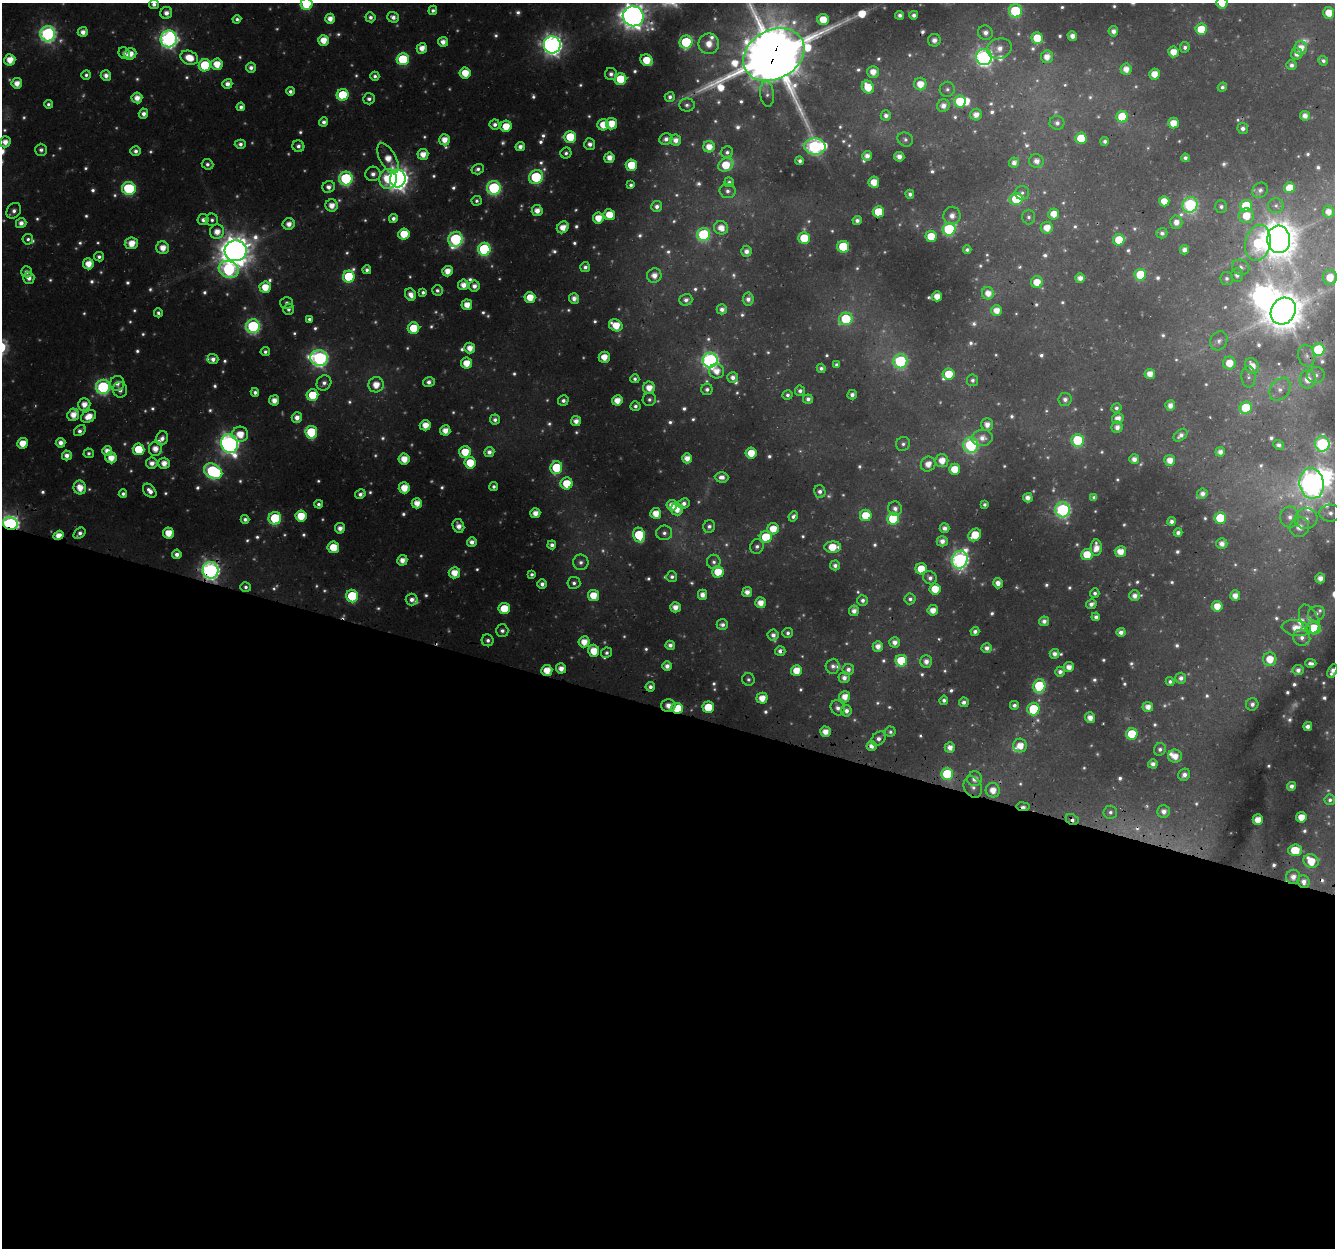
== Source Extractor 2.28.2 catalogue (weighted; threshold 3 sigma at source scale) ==
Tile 14 of 4 x 4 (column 2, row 4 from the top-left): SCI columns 1364-2696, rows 326-1571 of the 5385 x 5585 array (HDU 1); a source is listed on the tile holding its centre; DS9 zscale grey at full resolution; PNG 1337 x 1250 px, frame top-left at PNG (2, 3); each listed source drawn as its Kron ellipse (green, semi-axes under 4 px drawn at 4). Shown black and unused: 43% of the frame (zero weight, under 3 of 4 exposures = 4% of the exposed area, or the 3 px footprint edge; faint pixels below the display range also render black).
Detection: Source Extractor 2.28.2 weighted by HDU 2 'WHT'; one run over the whole footprint, this tile lists its part. Background 0.0364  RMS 0.0059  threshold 0.0264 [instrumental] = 3 sigma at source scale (4.5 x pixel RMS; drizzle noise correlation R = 1.50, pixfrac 1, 0.0396/0.0396 arcsec/px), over >= 5 px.
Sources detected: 930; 205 too faint to see at this stretch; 3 inside a brighter object's white glare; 3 cosmic-ray / hot-pixel residue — neither listed nor drawn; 11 inside a brighter listed object's ellipse — not listed separately; of the other 708, all 500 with FLUX_AUTO >= 2.2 (the completeness limit of this list) listed and drawn (208 fainter detections not listed), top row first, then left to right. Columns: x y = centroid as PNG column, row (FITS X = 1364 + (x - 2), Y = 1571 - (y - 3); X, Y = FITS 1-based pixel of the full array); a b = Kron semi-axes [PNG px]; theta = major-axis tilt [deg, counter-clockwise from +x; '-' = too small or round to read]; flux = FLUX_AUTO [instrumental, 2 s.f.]
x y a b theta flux
1222 3 5 5 - 15
154 4 5 5 - 3.9
307 4 6 6 - 53
433 10 5 4 - 2.6
1015 11 6 6 - 67
166 13 6 6 - 5.3
1329 13 6 5 - 14
900 15 4 4 - 3.3
914 15 4 4 - 3.5
633 16 10 10 - 940
370 17 5 5 - 3.1
393 17 6 5 - 4.4
237 19 4 4 - 2.4
330 19 5 5 - 7.5
823 20 5 5 - 18
1201 29 6 5 - 22
1113 31 5 5 - 4.7
83 32 5 5 - 5.7
985 33 7 7 - 4.8
48 34 7 7 - 220
1072 36 5 5 - 5.3
1037 38 6 5 - 23
169 39 8 8 - 310
323 40 5 5 - 12
934 40 6 6 - 3.8
443 42 5 5 - 6.3
686 42 7 6 - 68
709 44 10 10 - 11
552 45 8 8 - 500
1185 47 5 5 - 2.5
422 48 5 5 - 8.2
999 48 12 10 18 7.8
1301 48 6 6 - 9
1173 52 5 5 - 11
124 53 6 5 - 2.8
130 54 6 5 - 9.2
1297 54 6 5 - 4.4
774 55 32 24 28 5800
984 57 8 8 - 280
1047 57 6 6 - 8.1
189 58 9 6 -22 17
403 59 6 6 - 59
10 60 5 5 - 12
647 60 6 5 - 20
1323 61 5 4 - 2.3
217 64 6 5 - 14
205 65 6 6 - 50
1291 65 5 5 - 3.3
251 67 5 5 - 4.2
1126 69 5 5 - 7.5
873 72 6 6 - 8.8
465 73 5 5 - 17
611 74 6 6 - 3.8
1154 74 5 5 - 11
86 75 5 4 - 2.3
106 75 5 5 - 5.2
375 76 4 4 - 2.6
620 79 6 5 - 35
17 83 5 5 - 8.2
227 84 5 4 - 5.7
920 84 6 6 - 12
868 87 7 5 -58 18
1222 87 5 4 - 2.4
947 89 7 7 - 2.5
290 91 4 4 - 2.8
767 94 13 7 -85 3
343 95 6 6 - 46
670 97 5 5 - 2.9
137 98 5 5 - 8.3
369 99 6 5 - 2.7
960 101 6 6 - 32
48 104 4 4 - 2.3
687 105 8 6 0 2.4
943 106 6 6 - 5.2
241 107 4 4 - 3
143 114 5 4 - 4.4
976 115 6 6 - 6.4
886 116 5 5 - 3.8
1305 116 5 5 - 5.6
1122 117 6 5 - 34
324 122 4 4 - 3.5
1057 123 7 7 - 3.3
1173 123 5 5 - 13
495 124 5 5 - 3.3
611 124 6 5 - 17
603 125 6 5 - 16
506 126 5 5 - 16
1243 128 5 5 - 3.4
570 137 6 5 - 34
1081 138 6 5 - 26
666 139 6 5 - 3.9
905 139 8 7 - 2.5
444 140 6 5 - 9.7
676 140 5 5 - 5.9
1105 141 4 4 - 2.6
5 142 5 5 - 7.4
240 144 5 4 - 3.2
590 144 6 5 - 4.4
298 146 6 5 - 3.3
520 147 5 4 - 4.5
709 147 5 5 - 10
815 147 10 8 -3 200
41 150 6 6 - 2.6
136 151 5 5 - 3.7
727 152 6 5 - 2.3
566 153 5 5 - 2.5
423 154 5 5 - 9.6
867 156 5 5 - 5.5
899 157 5 5 - 5.4
388 158 17 8 -60 14
609 158 5 5 - 8.2
1185 158 4 4 - 2.4
800 161 4 4 - 2.7
1036 161 7 7 - 5.8
1014 163 5 5 - 4.7
208 164 6 5 - 2.8
631 165 5 5 - 29
726 165 8 6 33 21
478 169 6 5 - 2.8
373 174 7 7 - 4.7
536 177 7 6 - 90
346 179 7 7 - 110
388 179 10 9 - 26
398 179 9 8 - 660
729 182 5 4 - 2.4
874 182 5 5 - 12
631 185 4 4 - 2.2
329 187 6 6 - 4.4
129 188 7 6 - 84
494 188 7 7 - 120
1289 188 5 5 - 15
1260 190 8 7 - 3.2
728 191 8 7 - 3.1
1022 193 7 7 - 2.2
910 194 4 4 - 2.9
1016 199 7 6 - 38
477 201 5 4 - 2.2
1164 201 5 5 - 10
332 205 6 6 - 9.1
1190 205 8 7 - 130
657 206 5 5 - 3.9
1221 206 6 6 - 2.4
1246 206 6 6 - 41
1276 206 7 7 - 2.5
14 211 8 6 50 3.8
537 211 5 5 - 7.8
878 212 5 5 - 24
1328 212 6 5 - 6.5
1054 214 5 5 - 11
609 215 5 5 - 18
952 216 9 8 - 5
1246 216 7 7 - 15
1029 217 7 6 - 2.2
393 218 4 4 - 3.1
598 218 5 5 - 13
203 220 5 5 - 4.1
212 220 6 6 - 2.4
857 220 4 4 - 3.5
1176 222 7 6 - 5.7
21 223 5 5 - 5.6
289 224 6 5 - 6.5
563 227 6 5 - 10
721 228 7 6 - 8.9
1047 228 6 6 - 10
949 229 6 6 - 83
217 232 7 7 - 9.7
1162 233 5 5 - 2.6
404 234 5 5 - 21
704 235 6 6 - 96
931 236 5 5 - 18
804 238 5 5 - 30
28 239 5 5 - 2.3
455 239 7 7 - 140
1279 239 14 11 -84 1900
1119 240 6 5 - 23
131 243 6 6 - 13
1258 243 18 12 77 54
843 247 6 6 - 47
163 248 6 6 - 10
484 249 6 6 - 93
967 250 4 4 - 2.2
1185 250 5 4 - 4.9
236 251 11 10 - 1600
746 251 5 5 - 4.8
99 257 5 4 - 2.9
88 264 5 5 - 12
585 267 5 5 - 3.2
1241 267 9 7 -22 3.7
229 269 10 8 -24 140
367 270 4 4 - 2.8
447 271 5 5 - 10
26 272 5 5 - 3.7
654 275 7 7 - 7.2
1140 275 6 5 - 34
1237 275 7 6 - 3.6
349 277 6 6 - 52
1330 277 7 7 - 12
29 278 6 5 - 4.6
1080 278 5 5 - 5.7
1227 278 7 6 - 2.4
1037 282 6 6 - 13
463 285 5 5 - 7.6
474 286 5 5 - 4.9
265 287 5 5 - 15
437 290 5 5 - 2.2
423 292 4 4 - 2.3
988 293 6 6 - 8.4
411 295 6 5 - 7.1
937 296 5 5 - 9.9
530 298 5 5 - 15
574 298 5 5 - 5.6
748 299 6 5 - 4.3
686 300 6 6 - 3.4
286 303 6 6 - 2.2
467 305 5 5 - 10
288 309 5 5 - 2.7
722 309 5 5 - 3.7
996 310 5 5 - 9.2
1283 311 14 12 55 2100
158 313 4 4 - 2.2
309 319 4 4 - 2.2
846 319 7 6 - 50
616 325 7 5 -27 17
253 326 7 7 - 140
414 328 6 5 - 27
1219 341 10 8 60 3.4
470 348 5 5 - 9.2
1318 350 6 6 - 65
265 352 4 4 - 2.4
1306 356 11 8 -77 3.7
604 357 5 5 - 11
319 358 9 8 - 250
213 359 5 5 - 4.5
710 360 7 7 - 260
900 361 7 7 - 110
466 363 5 5 - 14
1229 363 6 6 - 12
836 365 4 4 - 2.3
1252 366 8 6 -64 9.4
821 368 4 4 - 2.7
717 371 7 7 - 8.4
949 374 6 5 - 19
1150 374 5 5 - 8.4
1316 375 9 8 - 3
733 377 5 5 - 4.1
1248 377 10 7 -89 2.7
635 379 4 4 - 2.4
1308 379 9 8 - 9.5
972 380 6 5 - 2.4
429 382 6 5 - 4.2
117 383 7 7 - 5.1
324 383 8 7 - 4
376 385 8 7 - 12
103 387 7 7 - 140
649 388 6 6 - 10
707 389 6 5 - 3
1280 389 12 9 53 5.3
120 390 8 7 - 4.5
800 391 5 5 - 2.7
255 392 4 4 - 2.8
312 395 6 5 - 28
787 395 5 4 - 2.4
852 395 5 4 - 3.1
649 399 6 6 - 2.4
808 399 5 4 - 3.4
1065 399 6 6 - 3.4
274 400 5 5 - 7.9
563 400 5 5 - 3
617 400 5 5 - 10
84 404 6 6 - 8.2
1170 405 5 5 - 5.7
635 406 5 4 - 2.5
1116 408 5 4 - 2.3
1246 408 6 5 - 38
73 415 6 5 - 9.7
88 416 8 5 27 12
297 418 5 5 - 6.1
1118 418 5 5 - 7.2
495 420 5 5 - 3.1
576 421 5 5 - 6.1
987 424 6 6 - 5.9
425 425 5 5 - 10
1117 427 6 5 - 4.6
445 430 5 5 - 8.8
80 431 7 4 40 3.6
311 432 6 6 - 49
240 434 8 7 - 14
1181 435 8 5 40 3.9
162 438 7 6 - 4.8
982 438 10 8 6 6.5
1078 440 6 6 - 52
23 443 5 5 - 14
60 443 5 5 - 5.3
229 444 9 8 - 430
903 444 7 7 - 2.5
1322 444 8 7 - 120
971 445 8 7 - 110
1279 445 5 4 - 3.2
139 449 6 5 - 30
155 449 7 6 - 9.1
107 451 5 5 - 7.4
465 452 6 5 - 19
489 452 5 5 - 4.3
1220 452 5 4 - 4.8
89 453 5 5 - 2.2
751 453 5 5 - 16
67 455 5 5 - 5.3
111 458 5 5 - 12
687 458 5 5 - 7.7
404 459 5 5 - 12
1134 459 5 5 - 5.2
1170 460 5 5 - 8.1
942 461 6 6 - 10
152 463 6 5 - 5.6
164 463 5 5 - 8.2
470 463 6 5 - 24
928 464 8 7 - 8.1
556 468 6 6 - 39
954 469 5 5 - 16
213 471 10 7 -29 150
722 477 7 5 -2 4.8
567 483 6 6 - 21
1312 483 15 12 -82 510
494 487 4 4 - 2.2
80 488 7 6 - 12
404 488 5 5 - 16
150 491 8 5 -49 5.4
820 492 6 5 - 3.4
123 494 4 4 - 2.7
360 494 5 4 - 3.5
1202 494 5 5 - 4.3
1094 497 4 4 - 2.5
1028 498 5 4 - 5.7
417 503 5 5 - 9.8
684 503 6 5 - 3.9
319 504 4 4 - 2.3
984 504 4 4 - 2.2
672 505 5 5 - 8.3
895 508 7 6 - 4.2
677 509 6 6 - 9.7
1063 510 7 7 - 160
535 513 5 5 - 7.8
656 513 5 5 - 13
1330 513 11 8 -1 4.9
866 515 6 5 - 22
301 516 5 5 - 21
793 516 5 4 - 2.6
1290 517 10 9 - 5.9
275 518 6 6 - 61
1220 518 6 6 - 36
245 519 4 4 - 3.2
893 519 6 6 - 47
1306 519 11 10 - 6.7
1172 521 4 4 - 3
10 523 7 6 - 310
458 526 7 5 -69 5.5
709 526 6 6 - 3
1299 527 10 9 - 8.2
340 528 5 5 - 6.2
944 528 5 5 - 4.3
773 529 6 5 - 14
80 533 7 4 42 3.4
168 533 5 5 - 14
664 533 8 7 - 3.4
1178 533 4 4 - 3.2
58 535 5 4 - 11
639 535 7 6 - 44
975 535 7 5 46 24
766 537 6 6 - 34
942 541 5 5 - 5.6
472 542 5 5 - 5.3
1222 544 5 5 - 5.5
552 545 4 4 - 3.5
757 546 8 6 60 2.8
333 547 6 5 - 21
833 547 8 5 3 19
1096 548 8 5 88 8.7
1120 552 5 5 - 11
177 554 5 5 - 4.7
1087 554 5 5 - 20
402 560 5 5 - 7.4
960 560 9 7 70 280
581 562 8 7 - 3.6
714 562 7 6 - 2.8
835 565 5 5 - 3.7
921 569 5 5 - 19
210 570 8 8 - 360
718 572 5 5 - 19
454 573 5 5 - 13
532 574 4 4 - 2.3
672 577 5 5 - 2.8
930 578 7 6 - 3.7
1320 578 5 5 - 6.3
574 583 6 6 - 2.5
998 583 5 5 - 5.7
542 584 4 4 - 3.7
246 587 5 5 - 2.4
935 589 5 5 - 19
747 592 5 5 - 6.2
1095 593 5 4 - 2.4
593 595 5 5 - 16
703 595 5 4 - 6.7
352 596 6 6 - 57
1135 596 5 5 - 4.9
1235 596 5 5 - 7.6
412 599 6 6 - 4.2
910 599 5 5 - 2.5
863 600 5 5 - 2.9
760 603 5 5 - 9.5
1091 604 5 4 - 3.8
1217 606 5 5 - 12
675 607 5 5 - 7.7
504 608 5 5 - 24
933 610 5 5 - 9.1
854 611 5 5 - 4.9
1316 614 8 7 - 3
1096 617 4 4 - 3.2
1309 619 15 9 -64 5.8
1044 621 5 5 - 4.2
722 625 6 5 - 3.3
1296 628 15 8 -8 14
1314 628 7 6 - 27
502 631 6 6 - 3.1
975 631 4 4 - 3
1121 632 4 4 - 4.4
788 633 5 5 - 2.4
773 635 5 5 - 4.1
1302 638 9 8 - 4.2
488 640 6 6 - 2.8
584 642 5 5 - 11
894 642 5 5 - 5.4
670 645 5 4 - 4.1
878 646 5 5 - 6.2
987 648 5 5 - 4
594 651 6 5 - 16
780 651 5 5 - 3.4
606 653 5 5 - 2.3
1055 654 5 5 - 4.2
1270 659 7 6 - 16
901 661 6 6 - 34
926 661 6 6 - 5.3
1311 663 5 4 - 2.9
667 666 5 5 - 5.1
833 666 7 7 - 3.5
1069 667 5 5 - 7.2
561 668 5 5 - 7.2
848 669 5 5 - 3.7
547 670 5 5 - 14
796 670 5 5 - 15
1298 670 5 5 - 4.3
1332 671 7 4 62 4.6
1060 672 5 5 - 3.6
844 678 5 5 - 4.6
1181 678 5 5 - 3.8
748 679 6 6 - 2.2
1170 681 4 4 - 2.4
1039 686 7 6 - 71
650 687 5 4 - 3.2
845 697 6 5 - 9.7
762 698 5 5 - 11
944 700 4 4 - 2.8
964 702 5 5 - 3.4
1252 704 6 6 - 3.4
668 705 7 6 - 6.7
1014 705 4 4 - 2.9
708 707 5 5 - 26
1148 707 5 5 - 6.5
677 708 6 5 - 48
838 708 8 6 -60 3.8
1033 709 6 6 - 43
846 711 6 5 - 4.2
1090 718 5 5 - 6.9
1308 726 4 4 - 4.2
825 732 5 5 - 8
890 732 5 5 - 2.2
1132 734 6 5 - 32
879 738 8 6 41 3.8
871 746 5 5 - 5.6
1020 746 7 6 - 11
950 747 5 5 - 6.2
1160 749 6 6 - 2.6
1175 756 7 6 - 9
1153 764 5 4 - 4
947 774 6 6 - 47
1184 775 6 5 - 4.4
975 779 7 7 - 6.1
1291 786 4 4 - 3.6
973 787 11 8 -61 3.9
993 790 7 7 - 9.8
1330 800 5 5 - 2.2
1023 807 6 3 -7 3.7
1164 811 6 6 - 5
1110 812 7 6 - 2.5
1301 817 5 5 - 12
1072 819 6 5 - 3.2
1258 820 5 5 - 10
1295 850 7 5 3 21
1311 861 8 6 -25 17
1293 877 7 7 - 5.6
1304 882 6 6 - 4.4
Overlapping masked pixels (flux is a lower limit): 18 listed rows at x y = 633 16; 774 55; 388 158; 10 523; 58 535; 210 570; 780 651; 547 670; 668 705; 677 708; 825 732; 879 738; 871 746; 993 790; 1023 807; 1072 819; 1311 861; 1304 882
Isophote crosses this tile's border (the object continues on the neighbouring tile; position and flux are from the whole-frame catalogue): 7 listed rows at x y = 1222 3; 154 4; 307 4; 633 16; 774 55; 10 523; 1332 671